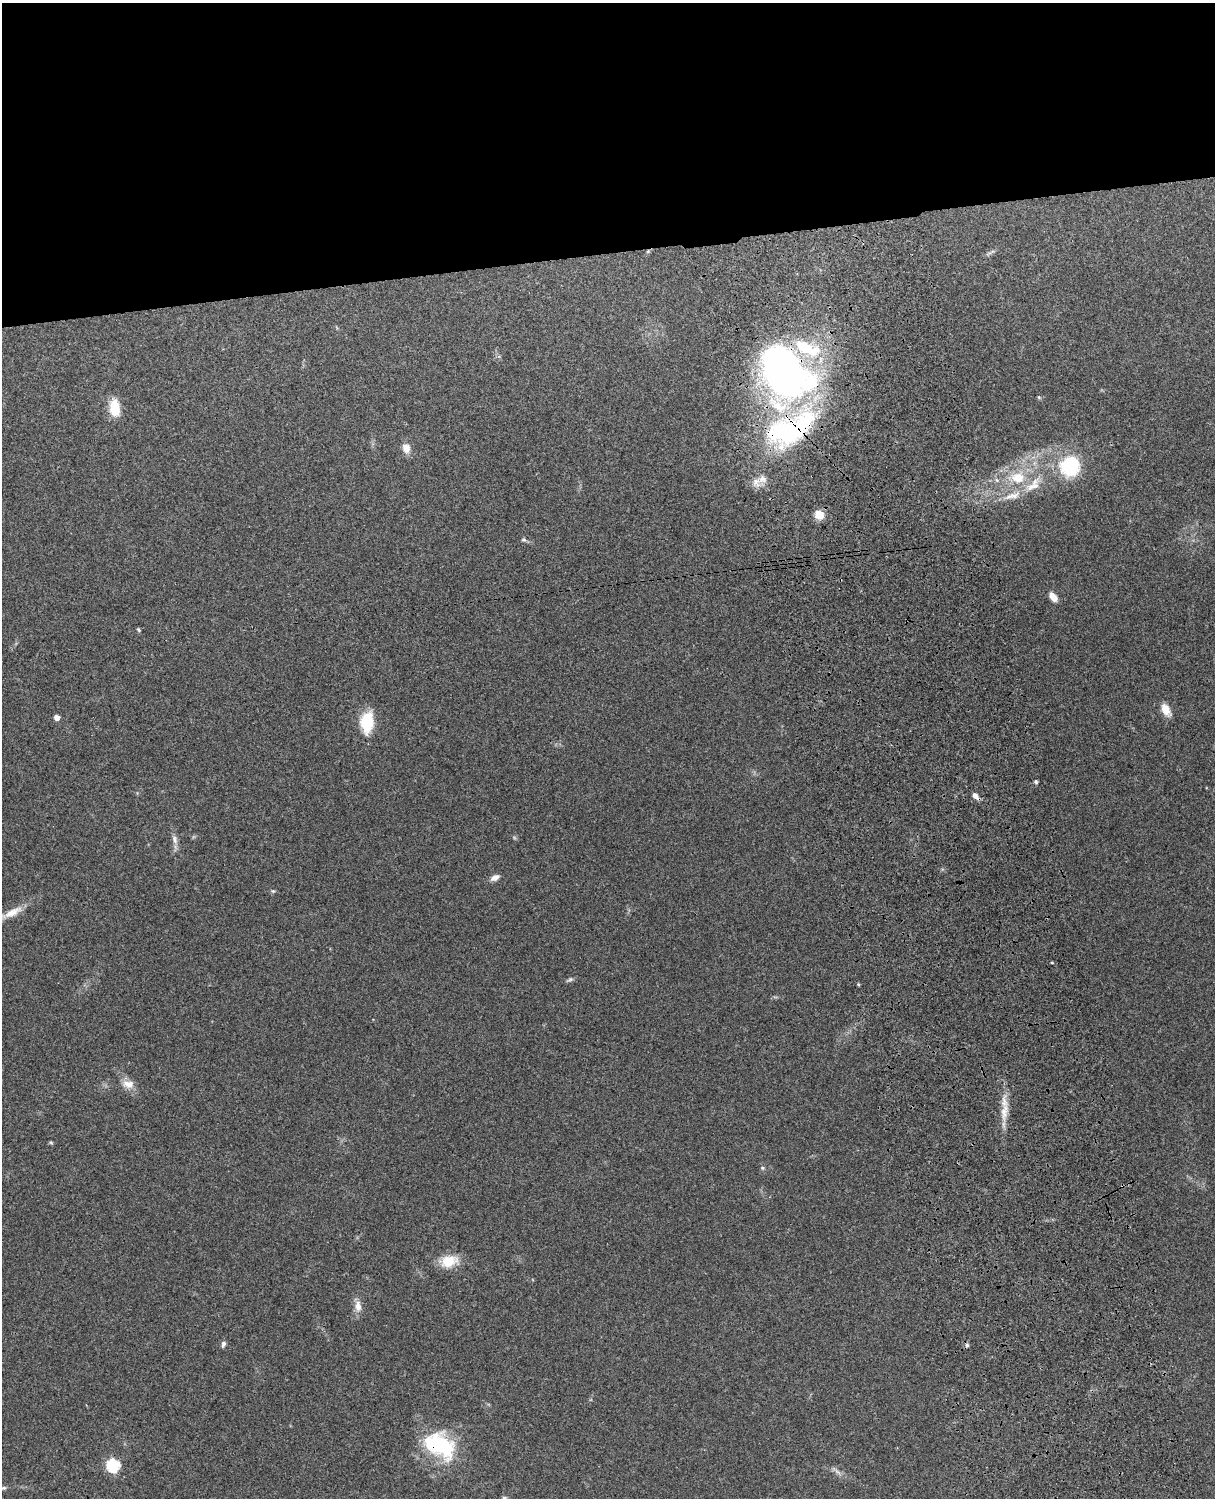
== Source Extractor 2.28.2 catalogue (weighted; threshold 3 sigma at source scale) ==
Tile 2 of 4 x 3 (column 2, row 1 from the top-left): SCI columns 1332-2544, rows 3156-4651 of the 5090 x 4928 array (HDU 1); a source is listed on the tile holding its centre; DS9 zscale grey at full resolution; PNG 1217 x 1500 px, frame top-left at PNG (2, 3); no overlay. Shown black and unused: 17% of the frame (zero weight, under 3 of 4 exposures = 6% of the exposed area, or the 3 px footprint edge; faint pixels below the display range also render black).
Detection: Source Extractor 2.28.2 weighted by HDU 2 'WHT'; one run over the whole footprint, this tile lists its part. Background 0.273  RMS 0.0091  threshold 0.0412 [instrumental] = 3 sigma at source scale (4.5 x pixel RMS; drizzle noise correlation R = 1.50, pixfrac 1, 0.05/0.05 arcsec/px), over >= 5 px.
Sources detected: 43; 1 too faint to see at this stretch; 1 inside a brighter object's white glare — not listed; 4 inside a brighter listed object's ellipse — not listed separately; the other 37 listed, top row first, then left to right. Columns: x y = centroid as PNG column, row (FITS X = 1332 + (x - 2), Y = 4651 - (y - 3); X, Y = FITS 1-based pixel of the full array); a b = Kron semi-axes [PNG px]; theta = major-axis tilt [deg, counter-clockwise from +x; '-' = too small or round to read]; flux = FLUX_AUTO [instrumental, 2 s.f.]
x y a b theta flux
648 251 6 4 19 1.2
784 371 49 34 -73 460
114 408 16 9 -85 26
790 429 69 34 26 180
406 448 14 10 -81 7
1070 466 19 18 - 59
1018 477 20 15 1 26
756 481 14 11 -64 8.3
1012 496 30 10 16 15
819 515 8 8 - 14
524 540 7 6 - 1.7
1053 597 10 6 -52 8.6
138 630 6 4 -44 1.3
1166 710 16 9 -62 10
57 717 5 5 - 5.6
367 722 23 13 85 33
1036 782 5 4 - 1.5
975 796 10 5 -46 4.7
175 839 13 7 -75 4.8
495 878 12 7 26 4.7
273 891 5 5 - 1.3
12 913 32 9 25 13
1052 962 3 3 - 1
570 979 10 4 26 2
858 984 4 3 - 1
128 1084 17 11 -16 9.3
1004 1112 30 9 81 15
51 1142 5 5 - 1.2
762 1168 6 5 - 1.4
449 1261 20 12 11 22
358 1306 15 9 -85 7.6
223 1344 8 5 73 2.4
967 1345 5 5 - 1.8
440 1445 42 26 -49 71
113 1465 6 6 - 120
3 1488 7 5 15 1.5
504 1498 7 5 5 1.6
Overlapping masked pixels (flux is a lower limit): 4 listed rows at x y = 784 371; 790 429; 975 796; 440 1445
Isophote crosses this tile's border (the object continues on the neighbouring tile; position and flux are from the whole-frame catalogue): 1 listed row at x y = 504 1498